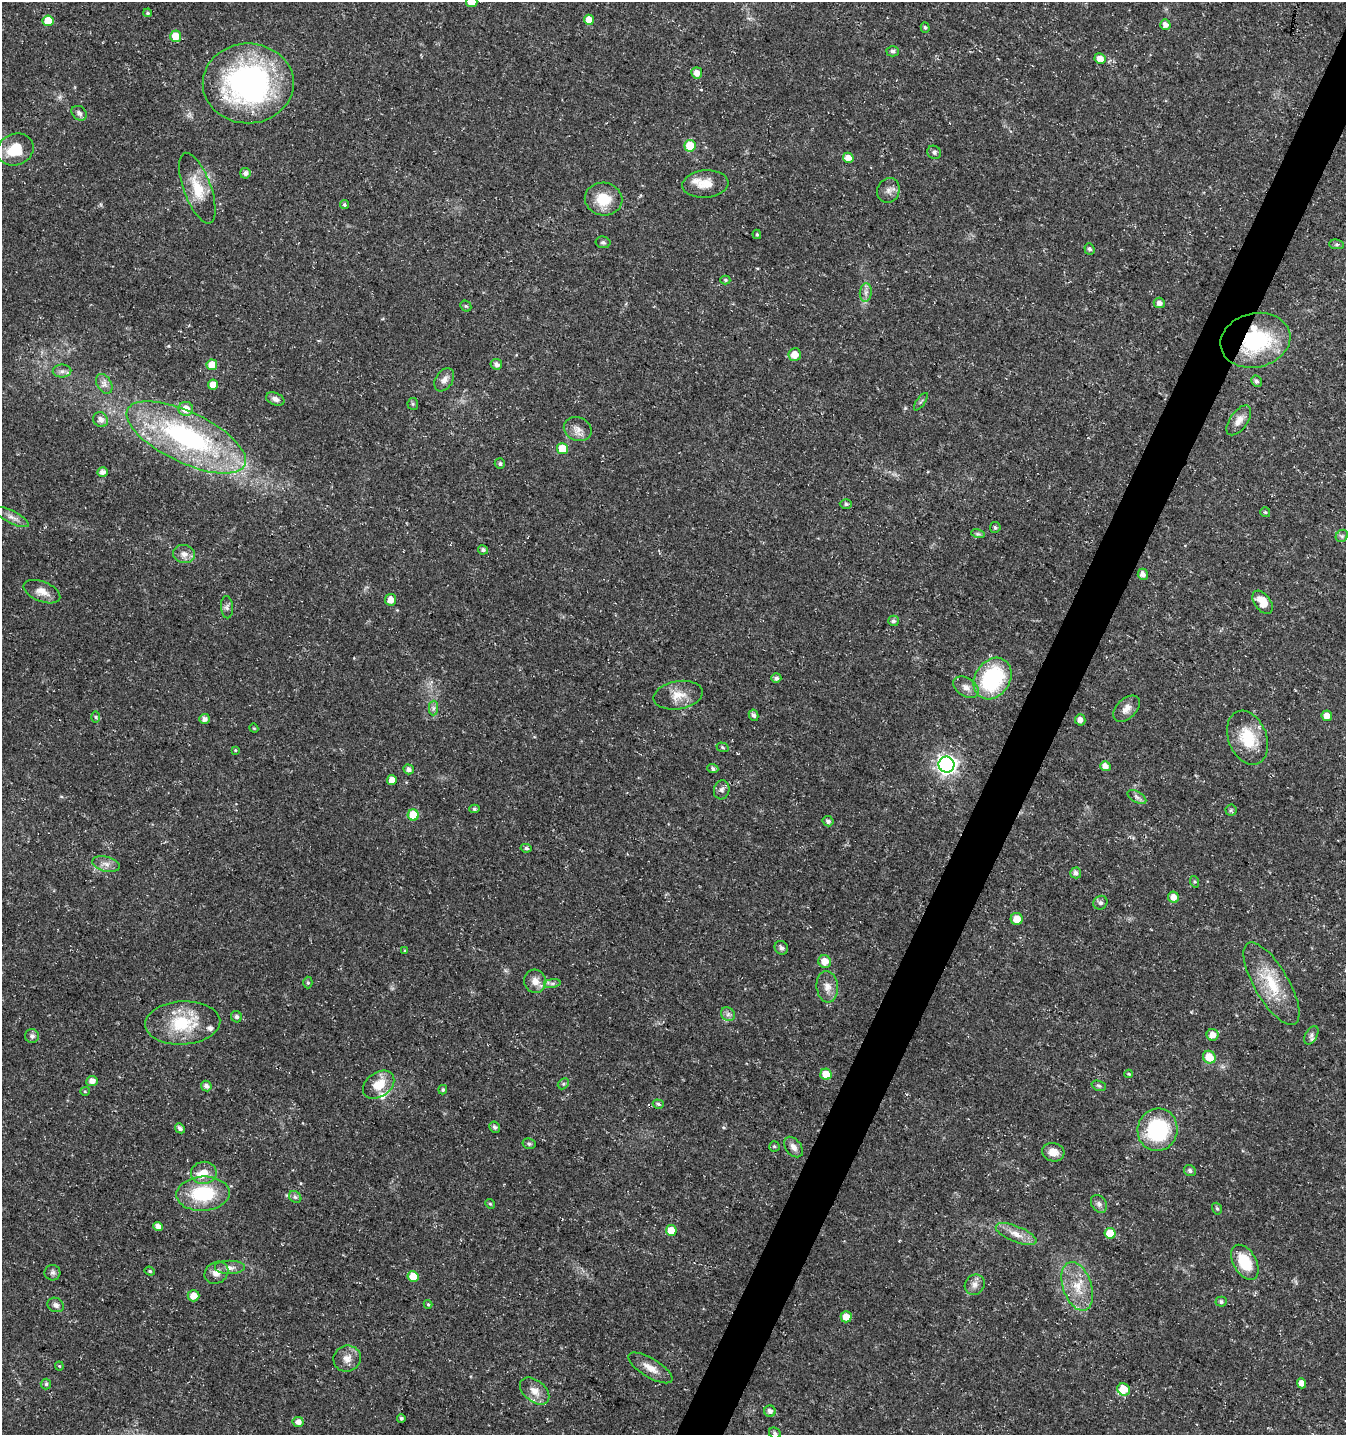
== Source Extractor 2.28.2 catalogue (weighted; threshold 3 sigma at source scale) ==
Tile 10 of 4 x 4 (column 2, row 3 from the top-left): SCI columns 1544-2887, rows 1443-2875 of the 5842 x 5743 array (HDU 1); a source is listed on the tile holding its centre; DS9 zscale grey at full resolution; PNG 1348 x 1437 px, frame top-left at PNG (2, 2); each listed source drawn as its Kron ellipse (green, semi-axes under 4 px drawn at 4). Shown black and unused: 3% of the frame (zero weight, under 3 of 5 exposures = <1% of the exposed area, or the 3 px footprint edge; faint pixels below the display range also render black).
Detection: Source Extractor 2.28.2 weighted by HDU 2 'WHT'; one run over the whole footprint, this tile lists its part. Background 0.0225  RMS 0.0021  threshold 0.0094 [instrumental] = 3 sigma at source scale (4.5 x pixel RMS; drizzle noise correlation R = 1.50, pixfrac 1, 0.0396/0.0396 arcsec/px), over >= 5 px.
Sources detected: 170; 1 inside a brighter object's white glare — neither listed nor drawn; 5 inside a brighter listed object's ellipse — not listed separately; the other 164 listed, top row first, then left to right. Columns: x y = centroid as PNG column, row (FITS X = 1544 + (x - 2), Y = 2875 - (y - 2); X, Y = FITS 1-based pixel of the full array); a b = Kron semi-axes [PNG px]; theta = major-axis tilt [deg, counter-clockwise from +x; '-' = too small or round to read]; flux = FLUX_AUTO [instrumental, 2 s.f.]
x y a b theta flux
472 2 5 5 - 3.1
148 13 4 3 - 0.31
589 20 5 5 - 2.4
48 21 5 5 - 4.7
1165 25 5 5 - 1.1
925 27 5 4 - 0.36
176 36 5 5 - 3.4
893 51 6 5 - 0.52
1100 59 5 5 - 1.6
697 73 5 5 - 1.7
248 83 45 40 0 54
79 113 8 6 -41 0.74
690 146 6 5 - 6.2
15 149 19 15 23 6.2
934 152 7 6 - 0.52
848 158 5 5 - 1.8
245 173 5 5 - 0.75
705 184 23 13 4 3.3
197 188 37 13 -70 5.6
888 190 13 11 66 1.3
603 199 19 16 -10 5.2
344 205 4 4 - 0.36
757 234 5 4 - 0.29
603 242 7 6 - 0.46
1337 244 7 5 -6 0.39
1089 249 6 5 - 0.47
725 280 5 4 - 0.3
866 292 9 6 84 0.84
1159 303 5 5 - 0.98
466 306 6 5 - 0.28
1255 340 35 27 14 19
795 354 6 6 - 2.2
496 364 6 5 - 0.77
212 365 5 5 - 2.6
62 371 9 6 1 0.85
444 380 13 8 58 1.3
1256 381 6 5 - 0.5
104 384 11 7 -60 0.99
213 385 5 5 - 2.4
275 399 9 6 -23 0.94
921 402 10 2 54 0.31
413 404 6 5 - 0.32
186 409 7 7 - 2.5
101 420 8 7 - 1.2
1239 420 17 9 54 1.8
578 429 14 11 -22 1.7
186 437 65 25 -25 42
562 449 5 5 - 4.4
500 464 5 5 - 0.46
103 472 5 4 - 1.1
846 504 6 4 -1 0.39
1265 512 5 5 - 0.33
12 517 18 6 -27 1.3
995 527 5 5 - 0.43
978 534 7 4 -17 0.39
1342 536 7 5 46 0.41
483 550 5 4 - 0.66
184 554 11 9 -10 1.4
1143 574 6 5 - 1
42 592 19 10 -22 2
391 600 6 5 - 1.7
1263 602 13 8 -53 3.2
227 607 11 6 -87 0.67
893 621 5 5 - 0.53
776 678 5 5 - 0.66
992 679 22 17 57 20
966 687 14 9 -33 1.4
678 695 25 14 9 3.2
433 708 7 4 89 0.53
1127 709 16 9 44 1.7
754 715 6 4 -63 0.59
1327 716 5 5 - 1.6
96 717 6 4 -89 0.28
204 719 5 5 - 0.83
1080 720 6 5 - 1
254 728 4 4 - 0.21
1248 738 28 19 -69 7.3
722 747 6 4 -19 0.33
235 750 4 4 - 0.18
946 765 8 8 - 89
1105 766 5 5 - 1.4
409 769 5 4 - 0.86
713 769 5 4 - 0.54
392 780 5 5 - 1.7
722 790 10 7 77 0.82
1137 797 10 5 -30 0.71
474 809 5 4 - 0.36
1231 810 5 5 - 0.37
413 815 5 5 - 5.6
828 821 5 5 - 0.62
526 848 5 4 - 0.44
106 864 14 7 -14 1.4
1076 873 5 5 - 0.85
1195 882 6 4 -70 0.27
1174 897 6 5 - 1.8
1100 903 7 6 - 0.54
1017 919 6 6 - 2.5
781 948 7 6 - 0.52
405 951 4 3 - 0.18
825 961 6 6 - 2.2
535 981 11 11 - 1.9
308 983 6 4 -88 0.34
552 983 8 4 8 0.49
1271 984 47 17 -60 9
827 987 16 10 -83 1.9
728 1014 7 6 - 0.72
236 1017 6 5 - 0.53
183 1023 37 21 3 10
1213 1035 6 6 - 1.8
1311 1035 10 6 61 0.67
32 1036 7 7 - 0.83
1209 1057 6 6 - 3.3
826 1074 6 5 - 3.2
1129 1074 4 3 - 0.22
92 1081 5 5 - 1.4
563 1084 6 4 45 0.36
379 1085 17 12 36 4
206 1086 5 5 - 0.81
1099 1086 7 5 -19 0.41
443 1090 5 4 - 0.34
85 1091 5 4 - 0.24
658 1104 6 4 -18 0.4
495 1127 6 5 - 0.47
180 1128 5 4 - 0.74
1158 1130 21 20 - 17
529 1144 6 5 - 0.51
774 1146 5 5 - 0.33
793 1147 11 7 -51 1.3
1053 1152 11 9 -13 1.9
1190 1171 6 5 - 0.62
204 1173 13 11 7 3
203 1194 27 17 4 12
295 1197 7 5 -43 0.47
490 1204 5 4 - 0.26
1099 1204 9 7 -56 0.79
1217 1209 6 4 -72 0.41
158 1226 5 4 - 1.4
671 1230 5 5 - 3.4
1110 1233 5 5 - 4.4
1016 1234 22 8 -22 2.4
1245 1262 19 11 -60 6.7
230 1268 15 7 0 1.3
150 1271 5 4 - 0.28
52 1273 8 7 - 0.62
216 1273 12 10 34 1.6
413 1277 5 5 - 3.6
975 1285 11 9 52 1.2
1077 1286 25 14 -71 5.2
193 1296 6 5 - 1.9
1221 1302 5 5 - 0.49
428 1304 4 3 - 0.27
56 1305 8 7 - 0.81
846 1317 5 5 - 2.1
347 1359 14 13 - 1.9
59 1366 4 4 - 0.21
650 1368 25 9 -31 2.4
1301 1383 5 4 - 1.4
46 1384 5 5 - 0.43
1124 1389 6 6 - 3.5
535 1391 17 10 -40 2.4
770 1411 6 5 - 0.95
401 1418 4 4 - 0.35
298 1422 5 5 - 1.2
775 1433 6 5 - 0.5
Overlapping masked pixels (flux is a lower limit): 1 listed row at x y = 1255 340
Isophote crosses this tile's border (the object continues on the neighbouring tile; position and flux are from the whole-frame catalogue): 2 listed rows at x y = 472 2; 775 1433